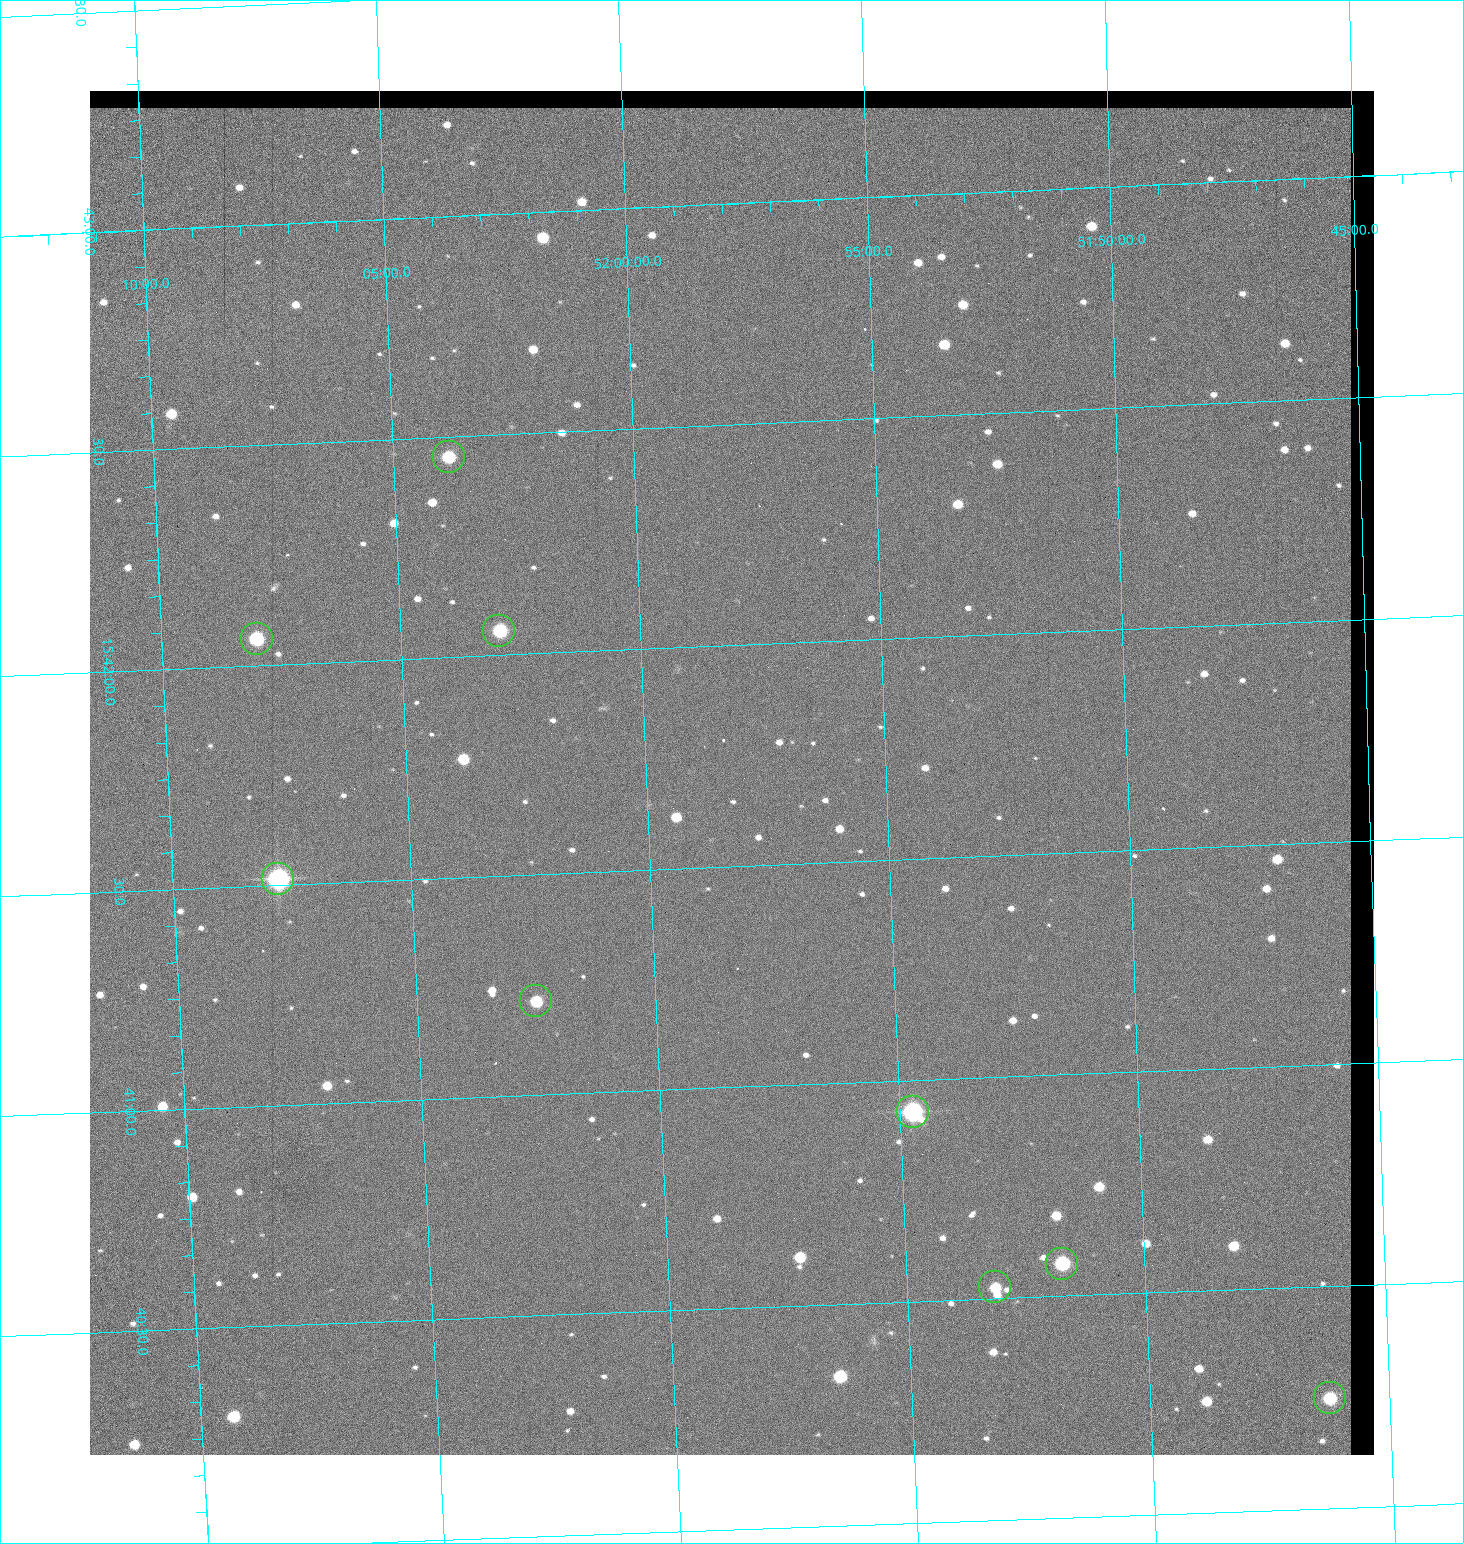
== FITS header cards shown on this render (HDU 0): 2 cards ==
NAXIS1  =                 1284 / length of data axis 1
NAXIS2  =                 1364 / length of data axis 2

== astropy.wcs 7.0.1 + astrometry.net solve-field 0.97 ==
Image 1284 x 1364 px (HDU 0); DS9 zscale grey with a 90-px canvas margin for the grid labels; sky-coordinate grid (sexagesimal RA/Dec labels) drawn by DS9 from the SOLVED WCS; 9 Tycho-2 reference stars matched to detected sources circled (green)
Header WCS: RA---TAN/DEC--TAN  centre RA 15:41:43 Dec +51:58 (235.43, +51.97 deg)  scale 1.26 arcsec/px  FOV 26.9' x 28.5'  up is +92 deg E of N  parity flipped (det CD > 0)
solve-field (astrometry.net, Tycho-2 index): VERIFIED the header's WCS against the Tycho-2 star catalogue (9 matches, 0 conflicts) and refined it, rather than solving blind
Solved WCS: RA---TAN-SIP/DEC--TAN-SIP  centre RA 15:41:43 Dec +51:58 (235.43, +51.97 deg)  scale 1.25 arcsec/px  FOV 26.8' x 28.5'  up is +92 deg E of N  parity flipped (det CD > 0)
The solver's refit moves the header's centre by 0.4 arcsec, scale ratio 0.9962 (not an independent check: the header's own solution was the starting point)
Tycho-2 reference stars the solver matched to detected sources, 9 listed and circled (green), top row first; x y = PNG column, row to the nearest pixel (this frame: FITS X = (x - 90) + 1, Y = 1364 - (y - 91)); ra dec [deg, ICRS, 3 dp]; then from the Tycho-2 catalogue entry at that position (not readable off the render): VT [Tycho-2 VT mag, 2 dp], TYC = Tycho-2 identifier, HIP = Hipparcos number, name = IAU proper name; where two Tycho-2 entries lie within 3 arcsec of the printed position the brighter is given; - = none
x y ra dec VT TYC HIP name
449 457 235.614 +52.064 11.61 3489-1132-1 - -
499 631 235.514 +52.049 11.19 3489-1407-1 - -
257 639 235.515 +52.133 11.12 3489-1380-1 - -
278 879 235.378 +52.130 9.31 3489-1322-1 76850 -
536 1001 235.303 +52.042 11.52 3489-958-1 - -
913 1112 235.232 +51.912 9.59 3489-824-1 - -
1062 1264 235.143 +51.862 10.97 3489-1016-1 - -
995 1287 235.131 +51.886 12.29 3489-908-1 - -
1330 1398 235.062 +51.771 11.53 3489-1453-1 - -